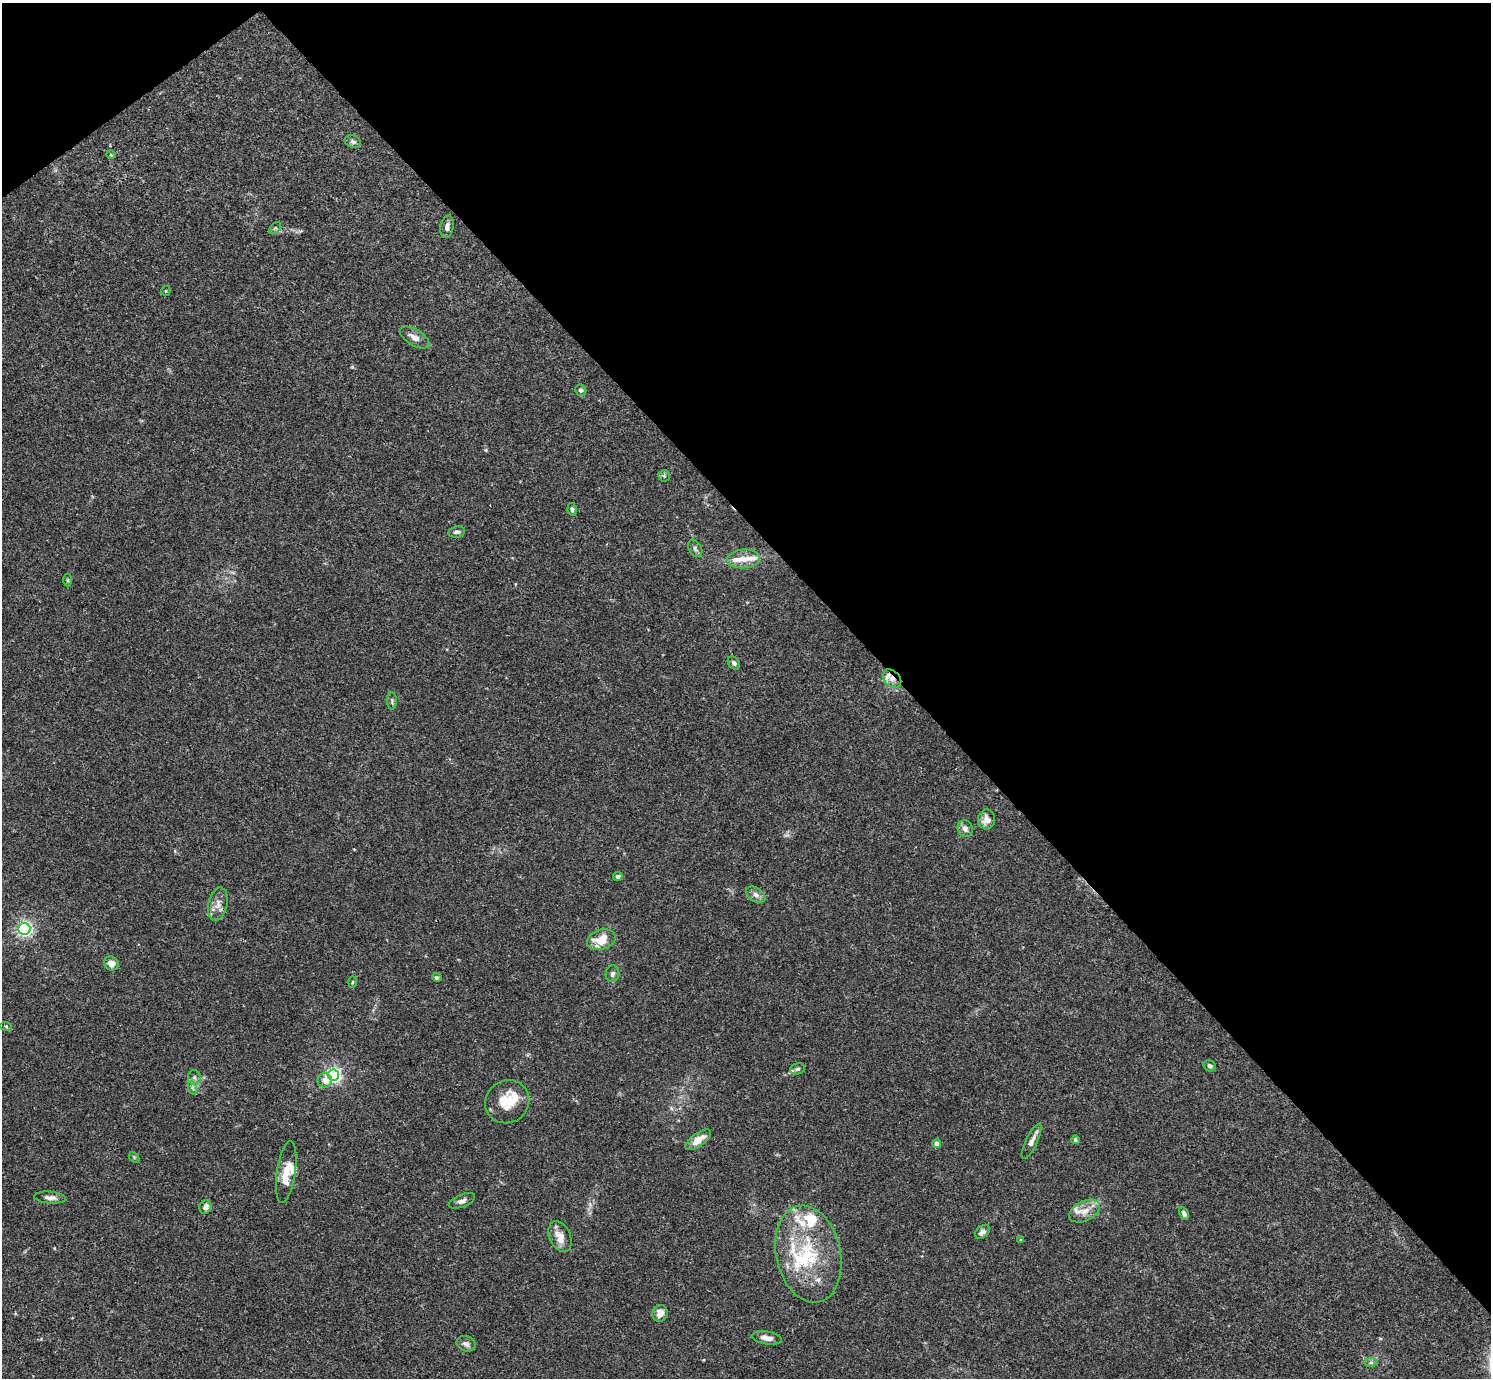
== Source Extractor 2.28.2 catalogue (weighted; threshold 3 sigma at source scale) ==
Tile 3 of 4 x 4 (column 3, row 1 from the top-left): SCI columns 2980-4468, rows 4285-5660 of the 5962 x 5959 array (HDU 1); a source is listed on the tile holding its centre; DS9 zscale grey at full resolution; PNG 1493 x 1380 px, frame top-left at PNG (2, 3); each listed source drawn as its Kron ellipse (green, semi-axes under 4 px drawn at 4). Shown black and unused: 41% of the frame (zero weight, under 3 of 4 exposures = <1% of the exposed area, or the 3 px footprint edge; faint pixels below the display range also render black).
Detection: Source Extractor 2.28.2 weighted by HDU 2 'WHT'; one run over the whole footprint, this tile lists its part. Background 0.0164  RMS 0.0022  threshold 0.00968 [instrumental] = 3 sigma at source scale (4.5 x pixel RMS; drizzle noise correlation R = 1.50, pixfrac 1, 0.05/0.05 arcsec/px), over >= 5 px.
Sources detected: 66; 1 inside a brighter object's white glare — neither listed nor drawn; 11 inside a brighter listed object's ellipse — not listed separately; the other 54 listed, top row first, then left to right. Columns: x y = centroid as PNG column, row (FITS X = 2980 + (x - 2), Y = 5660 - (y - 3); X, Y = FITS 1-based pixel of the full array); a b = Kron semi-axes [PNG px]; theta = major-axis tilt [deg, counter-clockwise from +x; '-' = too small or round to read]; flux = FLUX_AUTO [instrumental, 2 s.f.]
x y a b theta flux
353 141 8 6 -23 0.64
111 155 5 3 - 0.18
447 227 11 6 79 1.1
275 228 7 4 44 0.37
166 291 5 4 - 0.24
415 337 16 8 -32 1.6
581 390 6 5 - 0.53
664 476 6 5 - 0.41
572 509 6 4 -79 0.45
457 532 8 5 10 0.63
695 548 9 6 -60 0.63
744 559 16 9 5 2
68 580 6 4 -90 0.29
734 663 7 5 -51 0.62
892 679 10 7 -46 1.4
392 701 9 5 -87 0.46
986 819 10 8 86 1.7
965 828 8 7 - 0.98
618 876 5 4 - 0.66
756 895 10 7 -33 1
218 904 17 9 77 1.7
24 929 6 6 - 44
601 940 14 10 16 4
111 963 7 7 - 1.7
612 974 8 7 - 0.76
437 977 5 4 - 0.45
352 982 6 4 88 0.25
6 1026 6 3 -19 0.25
1210 1066 6 5 - 0.56
797 1069 7 5 16 0.54
333 1075 6 5 - 56
194 1077 7 6 - 0.68
325 1081 7 7 - 1.5
193 1088 7 4 -71 0.48
507 1102 22 21 - 5.6
698 1140 15 6 36 2.4
1075 1140 4 3 - 0.49
1031 1141 19 6 65 1.3
937 1143 4 4 - 1.1
134 1157 6 4 -47 0.28
286 1172 31 9 81 3.8
50 1198 16 6 -5 1.1
462 1201 14 6 22 0.95
206 1207 7 6 - 0.97
1085 1211 16 10 25 2.3
1184 1214 7 4 -60 0.62
982 1232 8 5 41 1.2
560 1237 16 10 -66 2.7
1021 1240 4 4 - 0.29
808 1254 49 32 -77 18
660 1313 8 7 - 1.7
767 1338 15 6 -10 1.6
466 1344 10 7 -22 0.86
1371 1362 7 4 0 0.42
Overlapping masked pixels (flux is a lower limit): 1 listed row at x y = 892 679